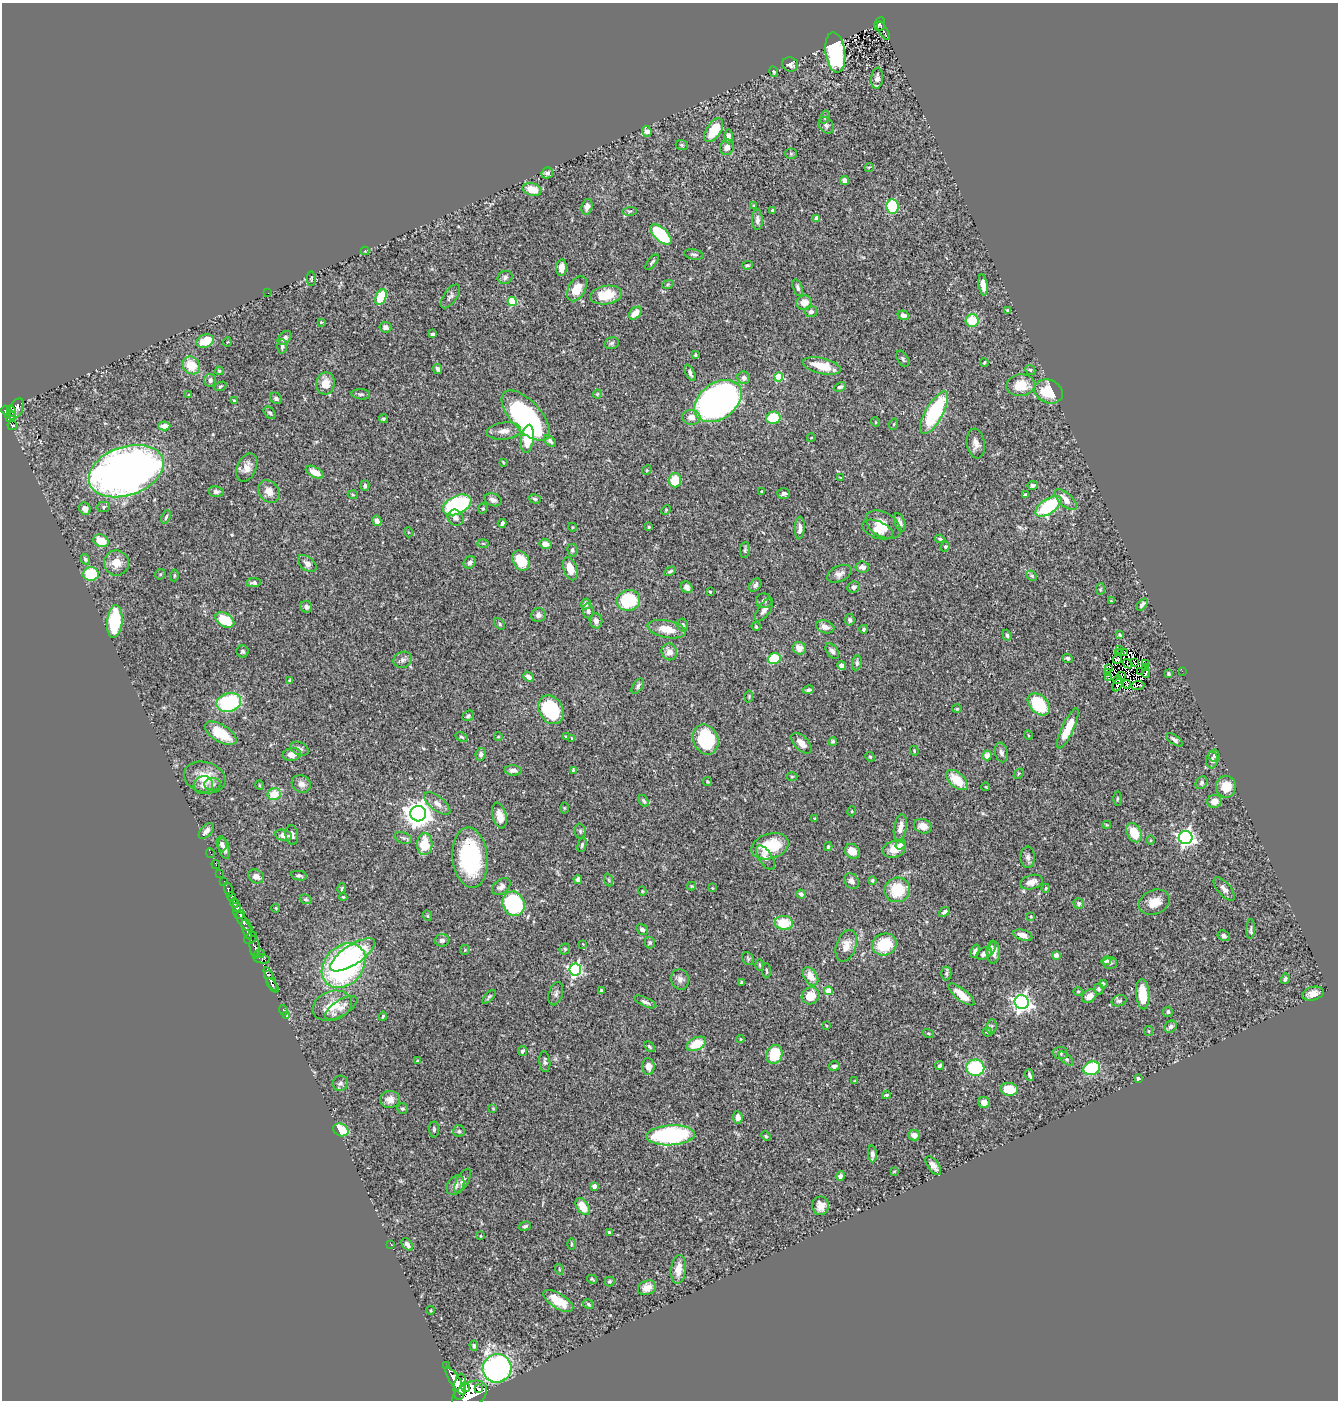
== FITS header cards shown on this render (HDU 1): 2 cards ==
NAXIS1  =                 1336
NAXIS2  =                 1398

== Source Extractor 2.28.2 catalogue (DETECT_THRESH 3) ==
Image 1336 x 1398 px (HDU 1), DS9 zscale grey, 1 PNG px = 1 image px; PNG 1340 x 1402 px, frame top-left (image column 1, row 1398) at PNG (2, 3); each listed source drawn as its Kron ellipse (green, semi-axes under 4 px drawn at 4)
Background 0.571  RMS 0.023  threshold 0.0687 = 3 sigma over >= 5 px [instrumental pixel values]
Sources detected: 454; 6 with non-positive FLUX_AUTO (blend fragments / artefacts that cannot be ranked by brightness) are neither listed nor drawn; the other 448 listed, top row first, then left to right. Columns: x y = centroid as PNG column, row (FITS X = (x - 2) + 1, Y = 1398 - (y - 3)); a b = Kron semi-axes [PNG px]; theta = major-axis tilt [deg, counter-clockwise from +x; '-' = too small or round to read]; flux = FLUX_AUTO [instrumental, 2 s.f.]
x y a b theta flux
880 24 7 5 81 130
883 31 10 3 -60 50
835 53 20 10 -82 200
790 64 8 7 - 6.2
774 72 5 3 - 1.8
877 78 10 6 84 7
825 117 6 4 74 2.7
826 125 9 6 -58 3.8
714 130 13 7 57 47
647 131 5 4 - 7.4
729 136 7 4 89 5.6
682 145 6 5 - 2.2
727 147 8 7 - 8.1
791 154 5 5 - 2.2
869 167 5 3 - 1.3
547 173 6 5 - 4.4
845 180 4 4 - 8.9
532 189 9 6 -16 26
754 206 4 3 - 1.4
893 206 7 6 - 96
587 207 8 5 75 6.7
772 210 3 3 - 2.4
630 211 7 3 2 2.2
817 218 4 4 - 13
757 220 10 5 -89 6.2
661 234 13 6 -43 110
365 251 4 4 - 1.4
694 254 10 5 -10 3.4
652 262 9 3 50 2.8
747 265 5 4 - 2
562 268 8 5 88 12
505 277 7 6 - 4.6
311 279 7 4 87 2.1
668 284 6 3 19 2
983 285 11 4 -82 12
798 288 9 4 -72 3.8
577 289 13 8 60 25
268 293 2 2 - 14
606 295 16 9 9 39
450 296 14 6 55 5.2
381 297 8 5 67 63
512 302 4 4 - 71
804 303 8 7 - 15
1007 310 3 3 - 1.4
811 312 6 5 - 5.6
635 313 7 5 46 19
903 315 6 4 -21 6
972 321 6 6 - 51
321 322 3 3 - 1.7
385 327 6 5 - 5.9
433 334 4 3 - 3.2
285 338 8 5 47 5.7
205 341 9 6 20 32
227 342 5 3 - 1.2
612 343 7 5 17 3.4
282 346 7 5 -88 4
695 355 4 3 - 2.5
903 359 9 5 -60 3
984 362 4 3 - 2
191 365 9 8 - 30
822 366 19 8 -13 36
438 369 5 4 - 3.9
1030 370 5 4 - 2.1
219 371 4 4 - 2.2
690 373 9 4 -64 4.6
779 377 4 4 - 71
744 378 6 6 - 6.6
210 380 6 6 - 5.8
325 384 11 9 80 18
1021 385 14 11 5 33
220 386 6 4 20 2.2
840 387 6 4 25 3.9
1049 391 15 11 -21 49
361 394 9 5 -3 3.3
597 394 4 4 - 1.6
189 395 4 3 - 1.3
276 398 6 5 - 4.4
234 400 3 3 - 2.2
718 401 26 18 35 650
16 409 11 6 61 310
6 410 5 4 - 320
12 411 6 3 -70 130
270 413 7 5 -49 3.4
934 413 24 8 61 160
10 416 6 5 - 200
526 416 31 15 -47 280
691 417 9 7 -3 12
773 418 7 6 - 55
383 419 4 4 - 2.6
875 422 5 3 - 1.2
894 424 6 3 72 1.6
12 425 5 4 - 140
164 426 6 4 2 12
504 431 17 8 5 12
811 438 4 3 - 1.2
527 439 14 6 83 46
550 441 7 4 -45 3.6
976 443 15 9 -81 11
503 462 4 2 - 1.2
247 468 15 9 64 13
647 470 5 4 - 1.5
126 471 39 24 20 1300
315 472 10 5 -29 17
841 478 4 2 - 1.2
675 480 7 6 - 31
1032 485 5 4 - 4.2
365 486 5 4 - 2.9
761 491 3 2 - 1.4
216 492 7 5 -8 5
269 492 12 9 -50 13
784 493 6 5 - 4.3
353 495 5 3 - 1.6
1026 495 4 3 - 2.5
535 499 6 4 -16 2.5
1065 499 14 6 -42 16
493 500 9 6 -19 6
457 505 15 9 25 160
1048 506 15 7 34 100
104 507 6 5 - 2.9
85 509 6 5 - 10
483 509 5 4 - 2.2
666 510 5 3 - 1.4
166 517 7 3 71 2.4
456 518 8 7 - 5.8
377 521 5 4 - 5.5
900 522 9 5 -70 6.9
502 523 4 3 - 4.9
883 525 19 12 -32 20
572 527 4 3 - 1
649 527 3 3 - 1.5
800 528 11 5 87 7.5
878 530 16 8 -22 15
408 532 5 3 - 1.2
940 539 5 3 - 2.1
101 541 8 6 -25 31
483 543 5 3 - 1.5
545 544 6 5 - 12
945 547 5 4 - 2.5
572 550 6 5 - 3.3
745 550 8 5 82 3.1
85 559 6 4 -61 2.6
521 561 10 8 -60 36
470 562 6 5 - 5.8
116 563 12 12 - 20
307 563 11 6 -41 7.2
862 567 7 5 -7 7.8
570 569 12 6 -72 22
670 571 6 4 28 3.3
91 574 8 7 - 91
160 574 5 5 - 2
839 574 13 8 25 8.2
174 576 6 3 89 1.8
1032 576 6 4 -44 2.4
253 583 7 4 3 3.8
755 585 7 5 52 4.1
687 587 6 5 - 6
853 587 6 5 - 5.5
1100 589 6 4 87 2.1
710 592 3 2 - 1.7
628 600 12 10 14 85
764 601 8 7 - 5
1111 601 3 3 - 1.2
586 604 5 5 - 7.9
1142 604 7 4 51 4.1
306 607 6 5 - 6.2
764 610 13 6 55 7.6
588 611 7 5 -84 4.1
538 615 7 7 - 6.7
225 620 10 7 -30 42
850 620 6 5 - 3.9
115 621 16 8 85 96
596 621 7 6 - 6.5
500 624 6 4 -51 2.4
683 625 6 5 - 4.1
756 627 5 3 - 1.9
825 627 9 6 -19 9.2
667 629 19 8 -11 25
864 629 4 4 - 2.3
1007 635 5 4 - 2.7
1120 635 4 3 - 2.1
799 648 6 6 - 15
1119 649 3 2 - 5.9
243 651 6 6 - 3.2
832 651 8 5 -52 4.8
669 652 8 8 - 11
1118 652 3 2 - 1.7
1125 652 3 2 - 1.1
1068 658 5 4 - 3.2
774 659 7 5 23 46
1117 659 4 3 - 1.1
403 660 9 8 - 5.9
857 663 7 5 83 3.4
1135 663 3 2 - 0.42
1145 663 3 2 - 830
1128 664 5 3 - 0.7
842 665 4 4 - 7.7
1108 668 4 3 - 2.9
1145 668 2 2 - 1.3
1182 671 2 2 - 49
1108 672 2 2 - 3
1141 672 4 2 - 1
1146 673 5 3 - 1.1
1169 674 3 3 - 2.5
1121 675 3 2 - 2
529 677 6 4 -40 6.2
1108 677 4 2 - 2.4
1118 680 4 2 - 0.2
290 681 3 3 - 2.3
1127 684 4 2 - 1.6
1118 685 7 3 60 2.6
1138 685 6 3 5 3.9
638 686 8 5 56 4
809 690 5 4 - 4
749 696 6 4 80 1.9
229 703 12 9 14 130
1039 704 13 9 -45 86
957 709 5 3 - 1.4
551 710 15 11 -58 100
468 716 6 5 - 3
1068 728 22 6 65 35
221 733 18 8 -31 41
1028 735 5 3 - 1.3
461 737 6 4 -27 2
498 737 4 3 - 1.2
567 737 4 3 - 2
572 739 4 3 - 1.9
706 739 15 12 -67 110
1175 740 10 4 -35 4.7
833 741 4 4 - 2.5
801 743 13 7 -46 13
299 749 10 6 -22 5.7
914 751 5 3 - 1.3
1001 752 10 6 -78 5
481 754 6 5 - 5.2
292 755 9 6 9 12
987 755 5 4 - 12
1214 756 6 5 - 3.5
870 757 5 4 - 1.8
1212 760 8 6 89 4.8
513 770 8 5 -2 6.9
573 770 4 4 - 1.8
1019 774 6 3 46 1.7
205 777 21 15 -17 31
792 777 5 3 - 1.6
957 780 13 7 -41 35
707 781 4 4 - 1.9
1202 783 7 5 55 2.9
213 784 8 6 3 4.1
301 784 10 8 -31 8
203 785 9 9 - 8.6
259 785 5 3 - 1.4
986 787 4 2 - 1.2
1226 787 11 10 - 25
274 794 7 6 - 27
1117 799 7 3 89 1.8
644 801 6 4 -57 2.7
1214 801 7 6 - 15
437 804 16 7 -38 11
564 808 5 3 - 1.4
852 811 5 3 - 1.3
418 814 8 7 - 1700
499 816 13 6 -74 17
815 818 3 3 - 1.7
1107 825 4 4 - 1.4
923 826 9 7 -21 12
900 828 14 6 81 14
206 831 9 5 48 7.7
580 831 7 5 -78 3
1134 833 10 7 -62 31
284 835 8 5 -12 10
292 835 10 6 -83 5.4
1186 837 7 6 - 490
403 838 9 5 -21 3.8
1151 840 4 3 - 1.3
222 844 7 5 -83 5.4
425 844 11 8 87 38
901 844 5 4 - 3.4
582 845 7 4 75 2.7
770 846 19 12 17 59
828 847 4 3 - 2.2
224 848 11 5 -76 8
894 849 11 8 16 20
852 851 8 7 - 17
211 853 5 2 - 12
1028 857 10 7 -88 6.2
470 858 30 17 -84 160
765 858 14 6 -57 7.3
216 864 4 2 - 12
220 873 2 2 - 7.9
256 876 8 6 -25 9.3
299 876 8 4 -10 3.6
578 879 4 3 - 4.4
609 880 6 4 -71 2.3
872 880 4 4 - 2.1
852 881 8 7 - 6.9
224 882 3 2 - 41
1031 882 11 7 17 10
501 886 10 7 36 7.8
691 886 4 4 - 1.6
342 888 5 3 - 1.8
712 888 4 4 - 1.1
1046 888 4 3 - 1.7
228 889 7 3 -77 180
1224 889 14 6 -49 6.5
897 890 13 12 - 55
642 891 4 4 - 1.5
801 894 5 4 - 4.3
232 897 5 3 - 150
343 897 4 4 - 1.9
306 899 6 4 -21 2.2
1154 902 16 12 24 21
234 903 5 3 - 210
1079 903 5 5 - 3
514 904 12 11 - 160
237 907 4 3 - 590
276 908 4 4 - 1.5
944 912 6 3 39 3.6
240 914 5 3 - 430
428 916 5 3 - 1.5
1031 916 3 3 - 1.5
243 921 13 4 -49 930
784 923 9 7 -5 41
1251 929 10 4 87 3.5
247 930 10 3 -68 430
642 930 6 5 - 4.8
1023 935 10 5 -16 12
1224 936 6 5 - 3.9
251 938 7 5 37 250
442 940 7 6 - 4.6
650 942 6 5 - 2.9
583 944 2 2 - 0.9
884 944 12 10 22 65
846 946 16 10 72 16
255 947 11 5 -82 230
991 948 8 4 70 3.1
565 949 6 5 - 2.3
465 950 5 5 - 1.9
975 951 7 4 67 4.2
984 953 8 5 31 8
994 953 11 6 84 11
259 954 5 3 - 88
353 955 26 9 33 80
1056 955 4 4 - 17
262 959 8 4 -12 140
748 959 7 5 -56 2.5
1106 961 5 4 - 2.3
1110 963 7 6 - 4
760 965 6 3 -90 1.6
344 966 25 19 47 390
575 969 6 6 - 250
766 971 7 3 -89 1.8
946 973 7 5 88 3
268 975 4 2 - 140
811 976 10 6 -59 15
270 979 13 4 -67 180
680 979 10 9 - 7.3
1285 979 5 4 - 3.3
742 982 4 3 - 5.6
1103 983 4 3 - 1.7
273 985 8 4 -55 410
1099 989 5 5 - 3.4
601 991 4 3 - 3.8
828 991 4 4 - 22
1078 991 5 3 - 1.4
556 994 12 7 74 5.2
961 994 16 6 -39 20
1143 994 15 6 -85 35
1313 994 11 6 14 12
811 996 9 8 - 27
1089 996 8 5 42 13
489 997 8 4 48 2.6
1119 1001 8 5 20 3.9
645 1002 12 4 -25 4.5
1022 1002 7 7 - 650
332 1006 20 14 19 38
341 1008 18 7 32 12
283 1010 5 3 - 20
1168 1012 5 5 - 2.9
286 1016 3 3 - 12
383 1016 4 3 - 1.9
826 1025 3 2 - 1.3
991 1026 7 5 82 3.2
1171 1027 6 5 - 6.2
1149 1031 5 4 - 1.7
987 1032 5 4 - 2.1
928 1033 5 3 - 1.7
740 1039 4 4 - 1.3
696 1044 10 6 25 31
649 1047 6 4 -46 2.5
522 1051 5 4 - 3.9
1060 1053 7 6 - 4
774 1054 9 8 - 57
1066 1059 9 4 -43 3.7
417 1061 4 4 - 1.6
545 1062 10 5 -83 4.1
940 1065 4 3 - 3.1
648 1066 8 6 -87 11
834 1066 5 4 - 6.2
975 1068 9 8 - 100
1092 1068 8 6 19 110
1030 1075 6 3 -69 3.2
1138 1079 4 4 - 2.6
855 1081 3 3 - 1.7
340 1083 8 7 - 5.1
1009 1089 9 6 -8 33
886 1095 4 3 - 2.2
390 1099 10 8 5 10
984 1102 6 5 - 8.9
493 1108 4 3 - 1.5
402 1109 5 5 - 3
738 1117 6 5 - 7.5
434 1129 8 5 90 3.2
341 1130 8 6 -25 46
459 1131 6 6 - 3.1
671 1135 24 10 3 190
914 1135 6 5 - 9.9
766 1136 5 4 - 1.8
872 1154 8 4 -86 6.1
933 1166 11 5 -53 8
894 1171 4 2 - 1.1
840 1176 5 4 - 4.9
463 1181 13 5 60 6
455 1185 11 8 55 9.5
594 1186 4 4 - 9.7
821 1206 9 8 - 13
583 1207 9 6 -55 24
525 1226 6 3 16 2.4
609 1232 4 3 - 2.6
480 1236 3 3 - 1.2
391 1244 3 2 - 7.9
407 1244 7 4 -50 5.6
571 1244 5 3 - 1.5
559 1269 5 3 - 1.4
678 1269 14 7 83 17
592 1279 5 2 - 2.3
610 1282 5 5 - 2
647 1288 9 7 22 14
558 1301 17 7 -33 29
588 1304 5 4 - 2.4
431 1310 4 3 - 1.2
474 1346 5 4 - 3.4
446 1365 2 2 - 34
497 1368 14 14 - 400
455 1381 16 5 -57 2100
460 1387 13 6 84 2300
465 1387 5 4 - 610
479 1389 4 3 - 160
469 1395 19 12 32 3500
At the frame edge (FLAGS 8, measured only in part): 1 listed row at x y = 469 1395
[6 non-positive-flux detections neither listed nor drawn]